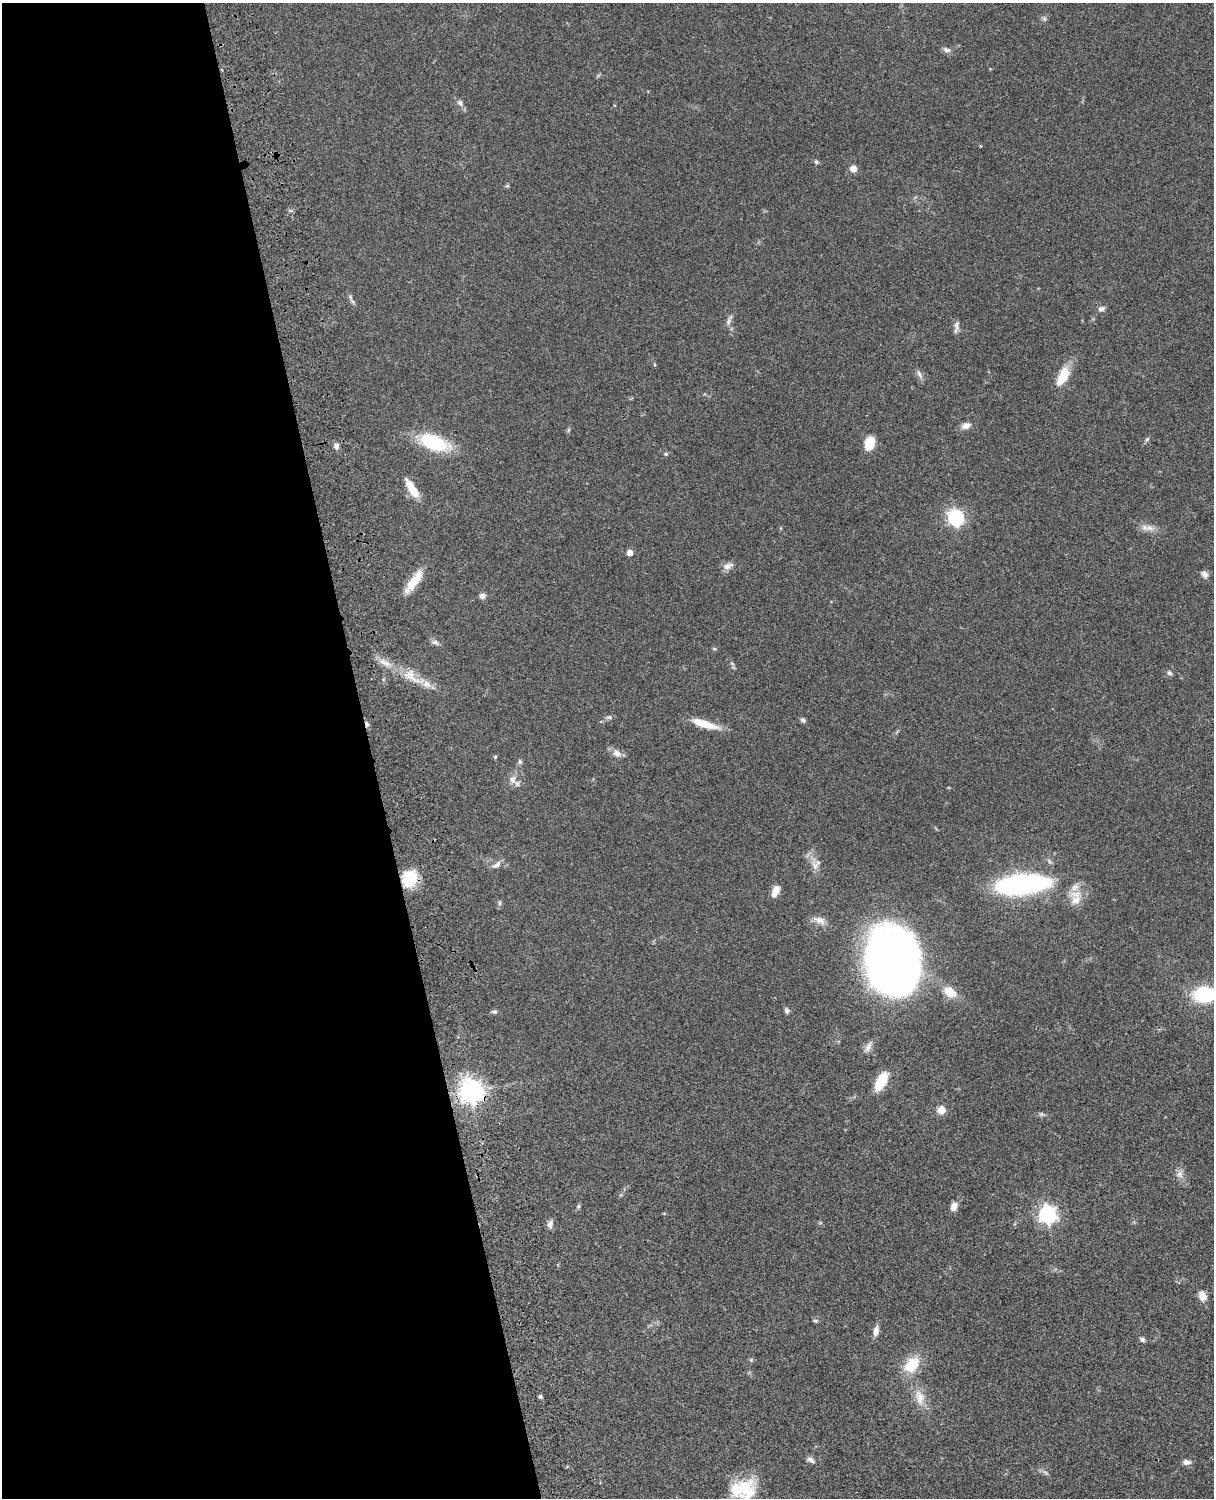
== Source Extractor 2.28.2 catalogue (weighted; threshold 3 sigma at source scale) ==
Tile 5 of 4 x 3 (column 1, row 2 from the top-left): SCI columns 122-1333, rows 1773-3268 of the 5089 x 4927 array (HDU 1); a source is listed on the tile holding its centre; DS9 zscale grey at full resolution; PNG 1216 x 1500 px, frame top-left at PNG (2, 3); no overlay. Shown black and unused: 31% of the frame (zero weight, under 3 of 4 exposures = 6% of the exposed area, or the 3 px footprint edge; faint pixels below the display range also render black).
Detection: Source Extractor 2.28.2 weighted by HDU 2 'WHT'; one run over the whole footprint, this tile lists its part. Background 0.0759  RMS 0.0057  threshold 0.0257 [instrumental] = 3 sigma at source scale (4.5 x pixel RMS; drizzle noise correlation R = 1.50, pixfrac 1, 0.05/0.05 arcsec/px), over >= 5 px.
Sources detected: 81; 2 inside a brighter object's white glare — not listed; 5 inside a brighter listed object's ellipse — not listed separately; the other 74 listed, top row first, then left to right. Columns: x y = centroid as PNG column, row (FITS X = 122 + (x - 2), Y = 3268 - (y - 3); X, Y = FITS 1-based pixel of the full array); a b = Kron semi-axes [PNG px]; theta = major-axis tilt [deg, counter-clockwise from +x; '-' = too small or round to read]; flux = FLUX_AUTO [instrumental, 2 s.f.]
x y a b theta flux
1044 19 6 5 - 1.1
947 50 10 7 -23 2.2
460 103 9 7 -45 2.1
816 162 6 5 - 1
853 169 5 5 - 8.8
507 186 6 4 40 0.73
350 297 7 4 -72 1
1101 309 9 6 17 1.9
728 321 10 5 79 2
956 326 16 5 83 2.2
919 374 11 5 -65 2
1063 376 26 12 63 11
966 426 10 7 18 3.7
568 430 6 4 70 0.79
1147 439 6 5 - 0.97
433 442 26 12 -20 42
869 443 13 9 71 12
336 446 7 6 - 2.1
666 454 5 4 - 0.82
412 488 28 9 -58 8.9
956 518 7 6 - 140
1149 528 15 7 -14 3.9
630 552 6 6 - 2.9
727 566 13 8 22 3.3
1204 574 10 7 -41 2.4
414 581 33 9 55 11
482 596 7 6 - 2.2
435 642 10 6 0 1.8
714 649 6 4 0 0.67
385 663 16 7 -18 4.7
1169 673 7 6 - 1.3
411 676 32 12 -37 12
609 717 9 5 4 1.3
803 720 7 5 -42 1.3
367 724 9 5 -79 1.5
704 724 33 8 -18 11
617 753 13 9 -27 3.4
495 757 5 5 - 0.78
520 762 6 6 - 1.2
512 780 11 9 89 3.5
496 865 13 7 33 3
815 866 22 9 -69 5.5
410 879 17 14 59 21
1019 885 55 19 6 130
776 889 9 8 - 3.7
1076 900 15 13 36 7.3
499 903 8 4 -90 1
820 920 18 9 -23 4.5
891 969 58 45 -88 370
950 992 13 9 -33 9.7
1204 994 22 15 3 37
787 1011 7 5 -83 1.6
494 1012 7 5 -1 1.2
868 1047 16 7 59 3
881 1081 16 8 61 21
471 1091 8 7 - 500
941 1110 5 5 - 16
1041 1114 7 4 18 0.96
1180 1174 11 8 -76 3
578 1206 8 4 70 0.91
954 1206 10 7 61 3.9
1047 1214 7 7 - 220
550 1224 11 7 76 2.3
1202 1296 10 7 -77 5.7
816 1321 6 5 - 0.91
876 1331 12 6 77 3.5
1142 1339 7 5 -31 1.4
751 1360 6 5 - 0.85
912 1365 18 13 48 16
540 1396 4 4 - 1.1
920 1397 22 13 -77 8.4
811 1460 12 6 -32 2.1
1186 1462 10 6 -5 2.5
744 1488 27 25 24 22
Overlapping masked pixels (flux is a lower limit): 3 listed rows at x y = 367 724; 410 879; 471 1091
Isophote crosses this tile's border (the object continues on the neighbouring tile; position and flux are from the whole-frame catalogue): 1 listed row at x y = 1204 994